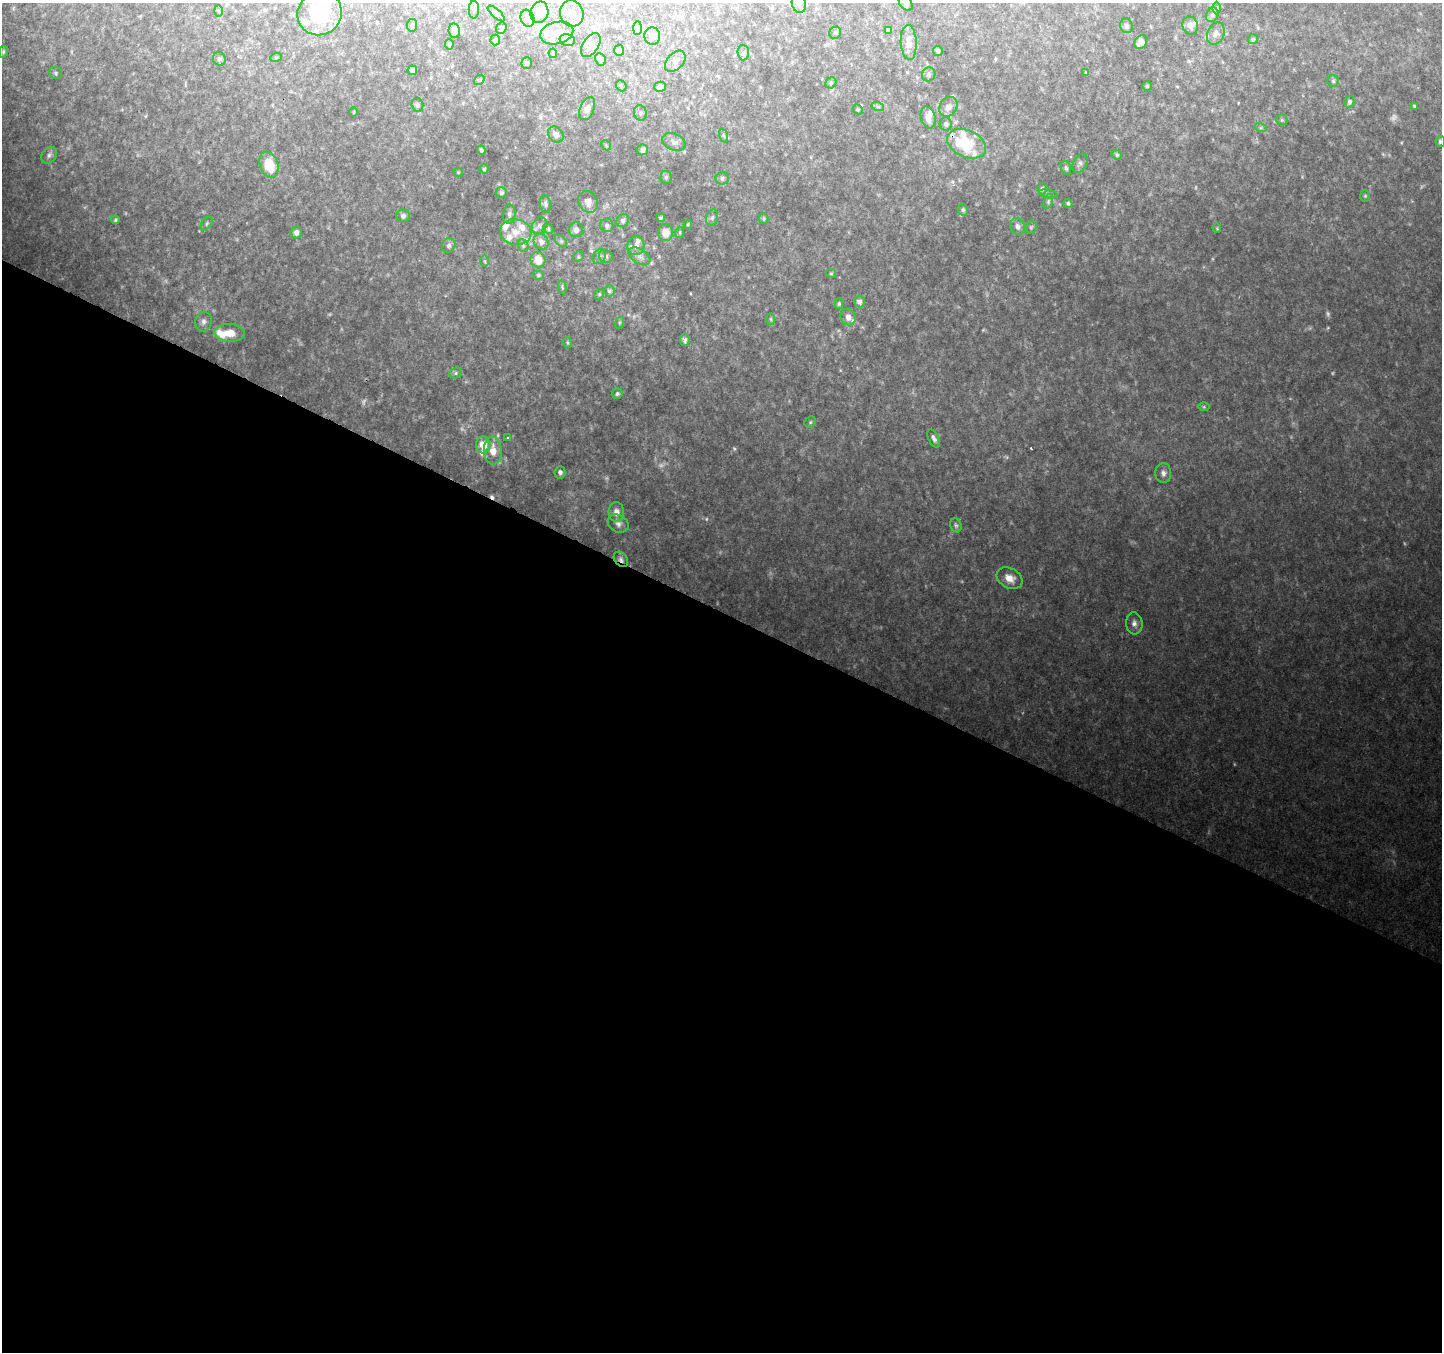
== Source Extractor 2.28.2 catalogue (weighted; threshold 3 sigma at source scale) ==
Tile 14 of 4 x 4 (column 2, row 4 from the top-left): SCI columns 1450-2889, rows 266-1615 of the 5768 x 5863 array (HDU 1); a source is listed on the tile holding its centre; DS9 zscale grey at full resolution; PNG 1444 x 1354 px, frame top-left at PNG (2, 3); each listed source drawn as its Kron ellipse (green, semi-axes under 4 px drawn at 4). Shown black and unused: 55% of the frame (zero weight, under 2 of 3 exposures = <1% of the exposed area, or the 3 px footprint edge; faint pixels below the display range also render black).
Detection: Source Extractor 2.28.2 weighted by HDU 2 'WHT'; one run over the whole footprint, this tile lists its part. Background 0.111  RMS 0.0095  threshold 0.0427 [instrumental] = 3 sigma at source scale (4.5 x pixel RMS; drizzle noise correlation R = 1.50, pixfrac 1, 0.0396/0.0396 arcsec/px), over >= 5 px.
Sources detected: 183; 15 too faint to see at this stretch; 1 cosmic-ray / hot-pixel residue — neither listed nor drawn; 18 inside a brighter listed object's ellipse — not listed separately; the other 149 listed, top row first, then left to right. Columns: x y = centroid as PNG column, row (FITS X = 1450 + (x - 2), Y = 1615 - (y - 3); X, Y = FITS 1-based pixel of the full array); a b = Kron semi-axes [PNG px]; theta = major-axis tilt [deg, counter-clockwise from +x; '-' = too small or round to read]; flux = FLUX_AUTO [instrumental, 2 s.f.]
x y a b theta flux
906 3 8 6 -52 2.1
799 4 9 7 -76 4.1
1217 8 6 4 -90 1.5
474 10 9 5 90 2.6
218 11 6 4 -88 1.2
539 12 11 9 77 6.6
320 13 23 21 39 57
496 13 11 3 -41 1.4
572 13 13 11 -73 11
1212 15 7 6 - 2.6
527 18 8 7 - 4.5
412 25 6 5 - 1.8
1190 25 9 7 -71 4.7
1126 26 7 6 - 2.8
501 28 6 5 - 1.6
638 28 7 4 89 1.8
888 30 4 4 - 2.1
454 31 7 5 -80 3.6
557 33 17 11 15 11
835 33 6 5 - 2
1216 34 11 8 66 4.7
652 36 8 8 - 5.3
1253 39 5 5 - 1.4
495 40 5 5 - 1.2
567 40 8 6 -15 2.1
909 42 17 8 -86 9.4
1141 42 7 6 - 5.8
449 44 5 3 - 1.5
591 45 13 7 58 6.3
619 50 5 5 - 2.5
938 51 5 4 - 2.6
3 52 6 4 76 1.4
553 53 5 3 - 1.2
743 53 8 5 -88 2.3
276 57 6 3 19 0.96
219 59 7 6 - 2.3
601 59 6 5 - 2.3
675 61 12 8 46 5.1
527 63 6 5 - 1.9
412 70 5 4 - 4.1
56 73 6 6 - 1.7
1086 73 4 3 - 1
929 74 7 6 - 2.3
479 80 6 4 40 1.3
1333 81 5 5 - 1.6
831 83 6 5 - 1.5
621 86 6 4 -48 1.3
1147 86 4 4 - 1.3
660 87 6 5 - 4.1
1349 102 6 5 - 2.2
417 105 7 5 -75 2.3
1414 106 4 4 - 1.2
878 107 6 4 -18 1.6
948 107 10 8 54 6.5
587 109 12 7 66 4.3
858 109 5 4 - 1.3
354 112 5 3 - 0.91
640 113 8 6 -73 2.5
928 117 11 7 -77 7.2
1282 120 5 5 - 1.4
946 124 7 6 - 2.4
1261 128 6 4 -17 1.5
556 134 9 7 -49 4.5
723 136 7 3 -71 1.2
1440 141 5 4 - 2
674 142 12 8 -22 4
967 144 20 13 -24 49
606 145 5 4 - 1.2
481 150 4 4 - 1.9
642 150 6 5 - 3.5
49 155 9 7 55 3.1
1117 155 5 4 - 1.6
1080 163 10 6 62 2.9
269 165 13 9 -70 26
1066 168 7 5 -72 1.8
484 169 4 4 - 1.4
458 172 5 4 - 0.96
666 177 6 5 - 2.1
722 178 7 6 - 2.6
1042 188 6 4 90 1.7
501 193 5 5 - 2.5
1048 194 9 3 -11 1.3
1365 196 6 5 - 1.3
1048 201 7 4 71 1.8
588 202 11 9 -60 8
1068 203 4 4 - 1.6
545 204 9 5 -82 2.6
963 210 6 5 - 1.7
509 214 9 6 83 3.3
403 216 7 6 - 3
661 218 4 4 - 1.9
712 218 8 6 74 2.6
764 218 5 4 - 1.4
115 220 4 3 - 1.4
623 220 7 6 - 3
207 224 8 4 54 1.9
688 224 4 4 - 1.1
607 225 7 6 - 2.5
539 226 9 7 60 3.4
1018 226 8 7 - 3.7
1031 227 7 5 68 1.6
1217 228 5 4 - 0.99
548 229 5 4 - 1.3
576 230 7 7 - 4.3
296 232 6 5 - 3.4
516 232 15 13 -11 12
680 232 5 3 - 1.1
665 233 8 7 - 10
561 241 7 4 -45 1.8
541 242 8 7 - 4.5
449 245 8 6 67 3
523 246 6 5 - 1.7
636 246 9 8 - 5.3
606 256 7 6 - 2.4
639 256 12 7 -33 4.6
578 257 6 4 47 1.4
599 257 8 6 60 2.5
538 260 8 7 - 13
485 261 6 4 -88 1.2
831 273 5 4 - 1.2
538 275 6 5 - 1.4
562 287 7 3 -78 1.2
609 291 5 5 - 2.1
599 294 5 4 - 1.2
859 301 6 5 - 3.4
839 304 5 4 - 1.4
848 317 8 7 - 6.3
771 319 6 4 -88 1.3
204 322 10 8 78 3.9
619 323 6 4 72 1.2
230 333 15 9 -3 14
685 340 6 5 - 2.9
567 343 6 3 -71 1.1
456 373 6 5 - 1.8
617 394 5 5 - 2
1204 407 6 4 -1 1.2
810 422 6 5 - 1.5
508 438 3 3 - 2.3
934 438 10 5 -64 3.5
483 445 8 7 - 14
493 451 14 9 -88 12
560 472 6 5 - 3
1163 473 10 8 -85 4.2
616 512 10 7 -88 7.3
618 524 11 8 -29 4.8
956 525 7 5 -67 2.6
621 559 8 6 -50 3.6
1010 578 14 9 -29 12
1134 623 11 8 -83 5.7
Overlapping masked pixels (flux is a lower limit): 2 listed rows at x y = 967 144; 621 559
Isophote crosses this tile's border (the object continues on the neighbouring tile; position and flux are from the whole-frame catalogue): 4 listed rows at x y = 906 3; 799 4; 320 13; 1440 141
Unlisted compact peaks at least as high as the median listed source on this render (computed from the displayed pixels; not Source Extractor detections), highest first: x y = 1031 448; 690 293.